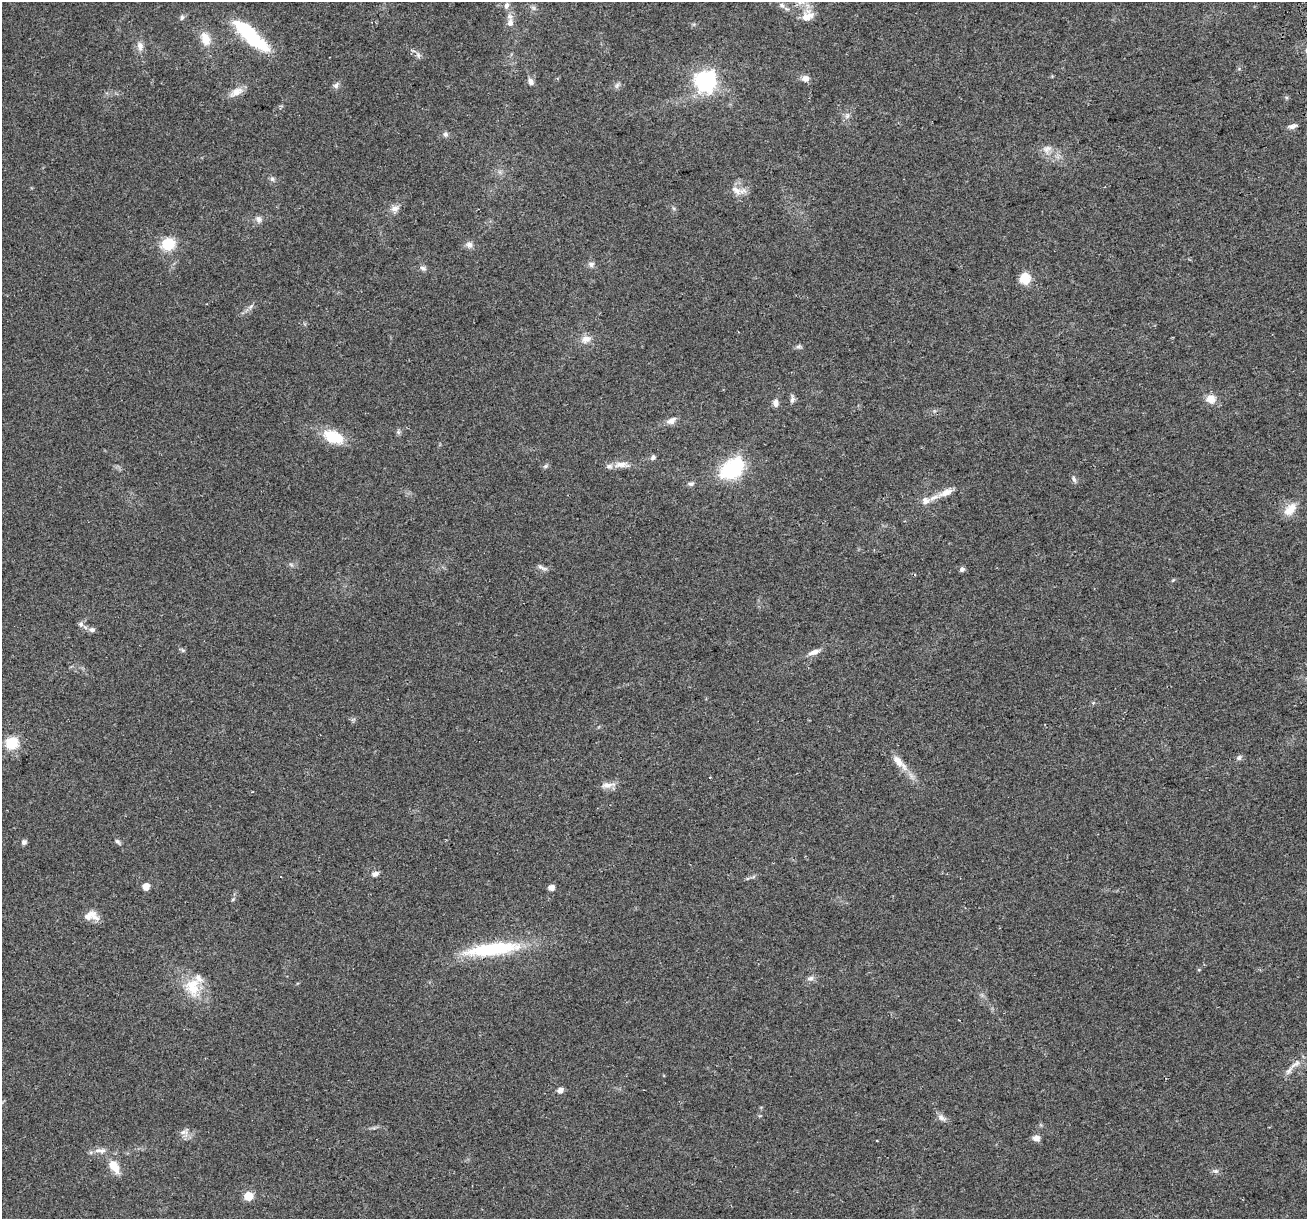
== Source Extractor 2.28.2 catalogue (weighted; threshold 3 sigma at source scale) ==
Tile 10 of 4 x 4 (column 2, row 3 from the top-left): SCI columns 1336-2640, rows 1279-2495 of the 5282 x 5037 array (HDU 1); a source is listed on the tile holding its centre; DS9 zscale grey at full resolution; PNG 1309 x 1221 px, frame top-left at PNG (2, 2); no overlay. Shown black and unused: <1% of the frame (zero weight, under 2 of 3 exposures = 2% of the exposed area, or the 3 px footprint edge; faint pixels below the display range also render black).
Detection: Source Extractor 2.28.2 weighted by HDU 2 'WHT'; one run over the whole footprint, this tile lists its part. Background 0.0666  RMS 0.008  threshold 0.0362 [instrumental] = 3 sigma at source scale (4.5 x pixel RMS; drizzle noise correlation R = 1.50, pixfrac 1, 0.0396/0.0396 arcsec/px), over >= 5 px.
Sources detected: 77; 3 inside a brighter listed object's ellipse — not listed separately; the other 74 listed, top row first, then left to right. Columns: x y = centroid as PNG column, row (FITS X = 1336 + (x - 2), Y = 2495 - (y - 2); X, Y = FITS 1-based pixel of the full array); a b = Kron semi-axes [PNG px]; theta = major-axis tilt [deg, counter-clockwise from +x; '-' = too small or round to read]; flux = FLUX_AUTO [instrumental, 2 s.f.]
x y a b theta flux
506 5 9 6 75 2.7
782 5 8 5 -62 2.1
807 16 17 12 31 9.5
182 17 7 5 74 1.7
510 23 10 8 84 4.6
250 35 48 14 -43 52
205 39 17 11 -70 11
140 46 13 9 -78 4.8
418 54 7 4 -20 1.8
805 79 9 8 - 4.3
705 81 8 7 - 370
530 82 9 6 -60 3.2
617 85 9 5 63 1.9
336 86 8 7 - 2.3
237 92 16 10 28 6.8
847 116 8 6 70 2.5
1292 126 11 6 13 2.8
445 134 7 6 - 2.1
1047 149 13 8 24 4.7
272 179 7 5 -45 1.7
736 190 17 8 -38 6.2
395 208 11 8 8 4.1
258 219 10 7 -56 2.9
168 244 6 6 - 82
469 245 9 7 -13 3.6
591 264 8 7 - 2.5
423 268 8 6 -15 2.1
1025 278 10 10 - 15
586 339 13 9 19 5.9
799 346 8 5 17 1.6
792 399 11 5 87 2.3
1211 399 10 10 - 7.9
776 403 10 7 -86 3.4
671 421 12 7 33 4.5
398 432 6 6 - 1.5
333 437 27 15 -23 22
653 457 8 5 61 1.8
621 465 21 8 2 6.9
545 466 7 5 21 1.5
732 469 15 10 38 98
1074 480 9 4 -63 1.8
691 484 8 5 0 1.8
945 493 20 8 25 7.2
925 501 11 10 - 4.4
1290 510 19 11 47 9.9
541 567 11 5 -26 2.3
962 569 6 5 - 2.1
81 624 7 7 - 2.4
92 630 7 6 - 2.6
183 650 6 5 - 1.3
814 652 15 6 21 4.7
11 743 6 6 - 75
1239 758 7 6 - 1.9
898 761 22 9 -45 9.7
607 785 18 7 6 5.4
252 792 4 2 - 0.52
117 841 8 5 -38 1.6
24 842 6 6 - 2
375 874 9 6 23 2.9
146 886 5 5 - 8.3
551 887 5 5 - 5.6
91 915 17 11 -3 8
492 949 61 13 7 64
811 978 8 7 - 2.7
193 986 27 20 -85 22
1295 1064 20 6 36 6.2
560 1090 6 5 - 4.7
941 1117 12 7 -40 3.4
184 1132 12 6 10 3.6
1036 1138 9 7 -3 3.6
100 1151 19 6 -1 4.9
114 1166 20 10 -57 12
1216 1171 7 6 - 2
248 1196 6 5 - 23